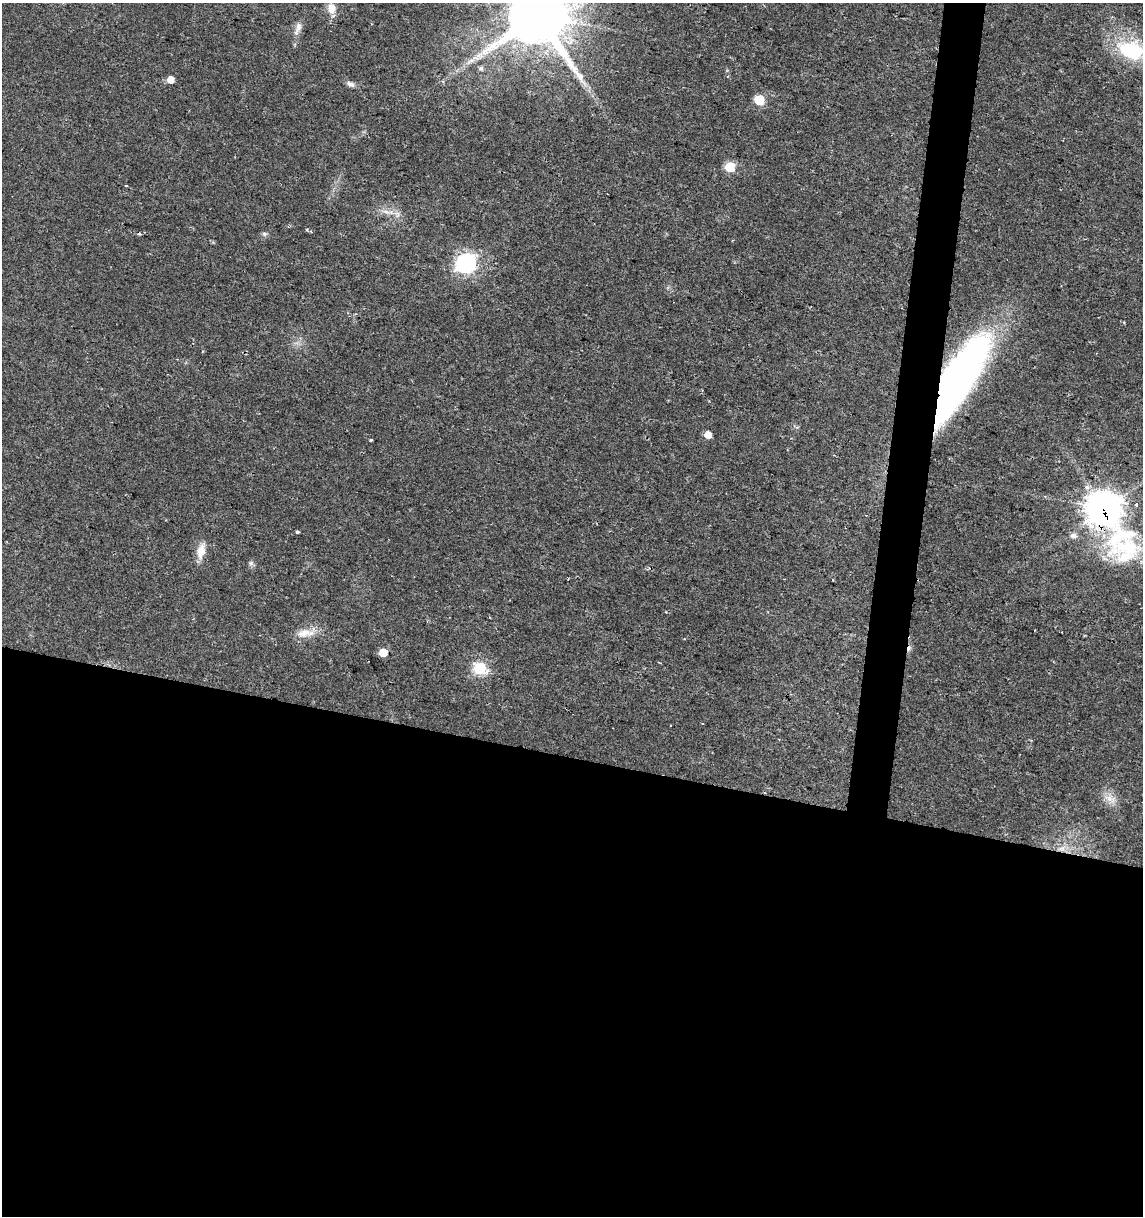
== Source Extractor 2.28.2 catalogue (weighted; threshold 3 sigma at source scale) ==
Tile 14 of 4 x 4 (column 2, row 4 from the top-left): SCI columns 1426-2566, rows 1-1214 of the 5073 x 4864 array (HDU 1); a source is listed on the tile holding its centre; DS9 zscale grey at full resolution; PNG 1145 x 1218 px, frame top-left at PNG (2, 3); no overlay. Shown black and unused: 40% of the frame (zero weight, under 2 of 3 exposures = <1% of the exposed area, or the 3 px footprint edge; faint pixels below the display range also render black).
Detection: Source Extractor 2.28.2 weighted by HDU 2 'WHT'; one run over the whole footprint, this tile lists its part. Background 0.0204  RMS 0.0027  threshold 0.0122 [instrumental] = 3 sigma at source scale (4.5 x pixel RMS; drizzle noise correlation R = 1.50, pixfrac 1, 0.0396/0.0396 arcsec/px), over >= 5 px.
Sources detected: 34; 2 cosmic-ray / hot-pixel residue — not listed; the other 32 listed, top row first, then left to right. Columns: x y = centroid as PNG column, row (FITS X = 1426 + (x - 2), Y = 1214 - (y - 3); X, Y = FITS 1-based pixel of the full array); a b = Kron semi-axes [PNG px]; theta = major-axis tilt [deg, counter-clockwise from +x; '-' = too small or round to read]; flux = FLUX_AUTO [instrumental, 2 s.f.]
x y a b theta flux
331 8 13 10 -83 2.5
537 15 18 16 -33 2700
298 28 20 7 68 1.9
1131 50 34 23 -18 20
470 61 12 5 24 1.3
481 68 7 5 -1 0.58
170 79 5 5 - 3.1
350 84 10 6 -28 1.1
759 100 6 6 - 13
730 167 6 6 - 13
126 186 4 2 - 0.23
386 212 12 5 -23 1.4
264 234 7 5 -22 0.59
466 263 8 7 - 120
958 380 94 26 60 130
708 435 5 5 - 3.5
371 440 4 3 - 1.1
1087 487 6 6 - 1.4
1136 505 3 3 - 1.5
1105 509 22 11 -63 620
297 532 3 3 - 0.62
1073 536 8 6 -12 1.1
201 551 21 10 78 3.4
251 563 7 6 - 0.65
568 579 3 2 - 0.19
832 580 3 2 - 0.25
304 633 22 11 7 3.6
383 652 6 5 - 5.7
659 662 4 3 - 0.22
480 668 6 6 - 35
1109 799 16 7 -27 2.4
1061 848 12 5 13 1.7
Overlapping masked pixels (flux is a lower limit): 2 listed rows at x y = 958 380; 1105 509
Isophote crosses this tile's border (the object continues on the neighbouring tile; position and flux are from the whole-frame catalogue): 2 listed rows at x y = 537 15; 1105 509
Unlisted compact peaks at least as high as the median listed source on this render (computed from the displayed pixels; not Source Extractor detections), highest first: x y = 307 230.